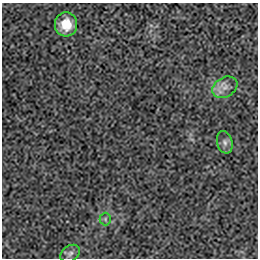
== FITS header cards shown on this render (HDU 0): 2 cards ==
NAXIS1  =                  256 / length of data axis 1
NAXIS2  =                  256 / length of data axis 2

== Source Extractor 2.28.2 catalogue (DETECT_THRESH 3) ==
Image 256 x 256 px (HDU 0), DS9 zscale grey, 1 PNG px = 1 image px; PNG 260 x 260 px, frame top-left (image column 1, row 256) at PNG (2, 3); each listed source drawn as its Kron ellipse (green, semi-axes under 4 px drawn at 4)
Background -2.81e-05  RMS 0.0023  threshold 0.00681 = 3 sigma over >= 5 px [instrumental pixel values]
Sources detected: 5; all 5 listed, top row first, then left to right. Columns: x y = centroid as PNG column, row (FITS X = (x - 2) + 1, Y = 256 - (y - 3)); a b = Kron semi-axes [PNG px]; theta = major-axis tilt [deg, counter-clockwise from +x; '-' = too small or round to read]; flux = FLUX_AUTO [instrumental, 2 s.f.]
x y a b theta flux
66 24 12 11 - 2.8
225 87 13 9 30 1.3
225 142 11 7 -75 0.75
105 219 6 6 - 0.34
70 253 10 7 35 0.63